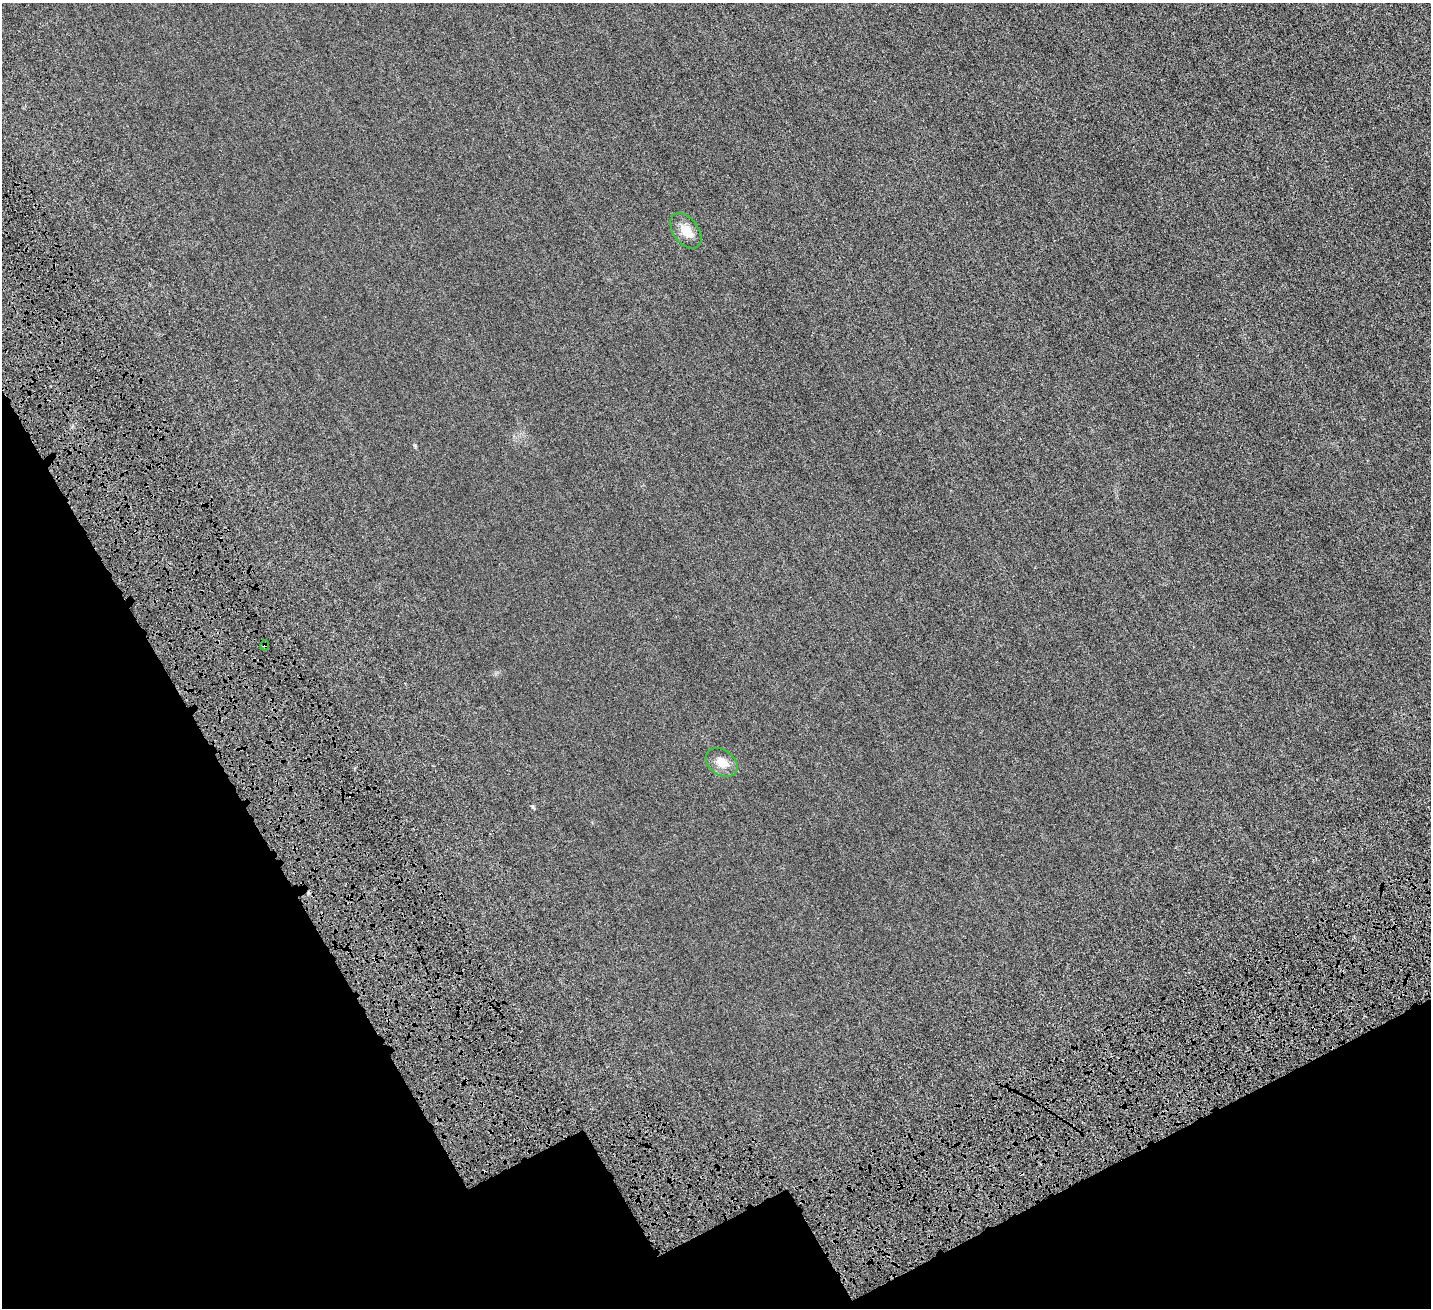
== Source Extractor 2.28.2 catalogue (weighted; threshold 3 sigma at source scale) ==
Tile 14 of 4 x 4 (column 2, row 4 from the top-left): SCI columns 1735-3163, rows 480-1785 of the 6329 x 6320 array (HDU 1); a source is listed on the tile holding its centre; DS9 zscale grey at full resolution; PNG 1433 x 1310 px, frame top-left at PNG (2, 3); each listed source drawn as its Kron ellipse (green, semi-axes under 4 px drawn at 4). Shown black and unused: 21% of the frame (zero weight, under 6 of 12 exposures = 14% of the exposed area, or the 3 px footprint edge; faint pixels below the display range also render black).
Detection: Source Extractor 2.28.2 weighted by HDU 2 'WHT'; one run over the whole footprint, this tile lists its part. Background 0.00255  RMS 0.002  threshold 0.00836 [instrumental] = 3 sigma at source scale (4.09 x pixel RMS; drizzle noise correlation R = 1.36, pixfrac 0.8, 0.05/0.05 arcsec/px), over >= 5 px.
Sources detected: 3; all 3 listed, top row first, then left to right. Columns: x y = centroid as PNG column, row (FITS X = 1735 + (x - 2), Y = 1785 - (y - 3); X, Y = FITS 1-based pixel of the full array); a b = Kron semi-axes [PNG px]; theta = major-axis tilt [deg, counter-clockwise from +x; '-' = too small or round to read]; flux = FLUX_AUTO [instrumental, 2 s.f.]
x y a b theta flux
686 231 20 12 -53 2.1
265 645 5 3 - 0.2
722 762 17 12 -35 1.8
Overlapping masked pixels (flux is a lower limit): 1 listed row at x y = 265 645